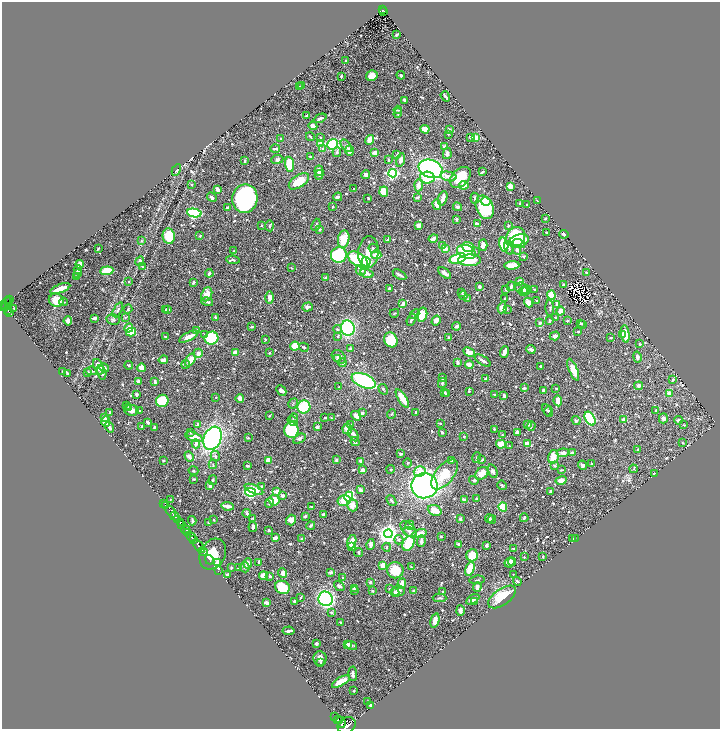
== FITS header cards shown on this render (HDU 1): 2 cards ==
NAXIS1  =                 1436
NAXIS2  =                 1454

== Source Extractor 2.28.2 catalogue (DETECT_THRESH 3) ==
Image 1436 x 1454 px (HDU 1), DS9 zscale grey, zoomed out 1/2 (1 PNG px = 2 x 2 image px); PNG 722 x 731 px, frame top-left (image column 1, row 1454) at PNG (2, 2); each listed source drawn as its Kron ellipse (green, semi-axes under 4 px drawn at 4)
Background 0.515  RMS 0.0085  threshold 0.0255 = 3 sigma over >= 5 px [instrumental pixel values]
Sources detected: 871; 41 cannot appear on this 1/2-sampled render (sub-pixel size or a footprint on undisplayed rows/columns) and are neither listed nor drawn; of the other 830, the 500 brightest by FLUX_AUTO listed and drawn (330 fainter detections omitted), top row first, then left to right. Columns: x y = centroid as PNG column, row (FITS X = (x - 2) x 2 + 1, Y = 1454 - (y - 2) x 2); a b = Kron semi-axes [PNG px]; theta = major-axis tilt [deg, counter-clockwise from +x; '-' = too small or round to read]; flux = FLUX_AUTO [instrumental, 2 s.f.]
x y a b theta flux
383 10 2 2 - 44
383 12 3 2 - 45
397 35 3 2 - 3.3
345 61 3 2 - 2.1
401 75 4 3 - 2.4
341 76 3 2 - 2.4
372 76 6 5 - 15
302 86 3 3 - 1.5
299 87 3 2 - 1.9
445 96 5 2 - 5.3
404 100 3 2 - 3.2
398 110 4 3 - 1.5
398 113 5 4 - 2.7
307 116 4 2 - 5.1
320 118 7 3 24 4.8
313 126 4 3 - 9.8
425 129 4 3 - 26
449 130 3 2 - 4.6
448 134 2 2 - 2.4
310 137 4 2 - 2.4
320 137 4 3 - 2
471 137 4 3 - 2.4
281 138 3 3 - 1.5
475 138 3 3 - 29
370 140 5 3 - 12
320 144 2 2 - 26
333 144 5 5 - 180
346 146 7 3 -53 3.7
445 146 4 3 - 8.6
275 148 5 2 - 3.9
323 148 3 3 - 3.5
349 151 5 4 - 14
337 152 5 4 - 2.8
375 153 4 3 - 13
447 154 5 4 - 5.5
397 155 3 3 - 1.6
311 157 4 2 - 2.2
277 159 6 4 9 3.6
388 160 3 2 - 1.8
401 160 7 4 76 7.7
245 161 3 2 - 2.5
289 164 8 4 -86 43
431 169 12 9 -21 350
176 170 6 4 61 2.2
319 171 5 4 - 8.6
482 172 3 2 - 2.2
392 173 4 3 - 340
366 174 4 4 - 7.3
319 175 5 3 - 2.3
448 176 8 4 -12 11
460 177 12 8 45 43
427 178 7 6 - 63
299 181 11 6 34 35
192 185 3 3 - 1.7
418 185 6 4 87 11
464 185 5 4 - 14
510 186 2 2 - 43
218 189 4 2 - 13
354 189 2 2 - 1.7
384 192 5 4 - 43
212 197 5 3 - 4.2
338 197 4 3 - 6.1
417 197 4 2 - 3.7
368 198 2 2 - 2
443 198 7 3 74 12
475 198 5 3 - 2.9
245 199 14 12 77 370
537 200 3 2 - 1.6
486 201 5 4 - 14
519 203 2 2 - 1.8
437 204 5 3 - 16
527 205 2 2 - 5.3
333 207 3 2 - 2.2
457 207 4 3 - 4.5
485 207 12 8 -67 100
228 208 3 2 - 7.4
194 213 7 4 -10 210
456 219 2 2 - 4.9
545 219 4 2 - 1.6
477 224 4 3 - 9.3
262 225 3 2 - 1.5
316 225 6 3 69 2.8
419 225 4 3 - 6.8
508 225 3 2 - 2
269 226 5 2 - 1.6
320 229 3 2 - 3.8
546 232 2 2 - 1.6
564 234 4 2 - 5.1
169 236 8 6 -83 47
200 236 2 2 - 1.8
516 237 10 9 - 84
433 238 5 2 - 9.2
344 239 9 5 80 34
141 240 3 3 - 1.9
387 240 2 2 - 4.7
519 241 10 6 18 87
519 244 6 3 -18 29
483 245 6 4 87 9.7
504 245 7 4 -74 55
443 246 4 4 - 2.4
468 247 7 4 -16 28
98 248 3 2 - 1.9
373 248 5 3 - 4.3
509 248 7 3 -74 4.1
445 249 3 3 - 17
517 250 4 4 - 5.9
234 251 3 3 - 1.5
368 252 16 10 84 21
466 252 10 6 -22 100
475 252 3 3 - 1.5
339 255 8 7 - 210
376 255 5 4 - 14
524 256 3 3 - 2
458 258 8 5 18 63
233 260 7 3 -9 2.4
358 260 11 6 -33 120
470 260 11 5 1 65
140 261 5 4 - 4.5
366 262 5 4 - 100
80 264 4 3 - 11
512 265 7 3 5 40
142 267 3 2 - 2.1
291 268 3 2 - 1.7
78 270 4 3 - 8.1
361 270 5 5 - 10
107 271 6 4 6 58
209 273 4 3 - 4.1
367 273 7 3 -17 10
445 273 7 3 -40 8.7
586 273 2 2 - 2.6
78 274 4 2 - 7.6
399 275 8 2 -32 5.3
77 276 3 3 - 1.5
326 278 3 2 - 3.5
129 281 4 3 - 1.5
193 282 4 2 - 3
520 282 3 3 - 17
563 285 3 3 - 3.2
511 286 5 3 - 3.8
479 287 3 2 - 7
522 288 7 5 -20 5.1
60 289 11 3 20 22
389 289 3 2 - 6.1
534 289 3 2 - 2.6
506 290 2 2 - 5.1
526 290 5 3 - 6.6
524 291 4 4 - 12
462 292 3 2 - 1.7
207 294 7 5 65 21
551 295 4 4 - 50
463 296 4 3 - 6.1
270 298 6 3 -89 11
468 299 4 2 - 1.7
505 299 2 2 - 1.6
9 300 3 2 - 63
56 300 7 6 - 34
537 301 2 2 - 2
8 302 2 2 - 36
64 302 4 2 - 1.5
207 302 6 2 -15 4
529 302 5 4 - 13
5 304 7 4 52 510
403 304 4 2 - 8.9
557 305 3 3 - 3.5
8 306 2 1 - 27
5 307 2 1 - 80
307 307 5 3 - 5
502 308 5 4 - 14
550 308 8 4 -88 2.8
14 309 3 2 - 1.5
128 309 5 3 - 2.3
166 309 2 2 - 2.7
168 309 3 2 - 2.6
507 309 4 3 - 1.4
8 310 2 2 - 93
118 310 8 3 63 3.9
561 311 4 3 - 13
10 313 4 1 - 95
394 313 5 3 - 1.8
415 314 5 4 - 3
422 315 7 5 77 39
125 317 3 3 - 2.1
555 317 3 2 - 1.6
94 318 4 3 - 8.1
216 318 4 2 - 3.5
113 319 7 5 -12 3.5
411 320 6 3 67 4.2
68 321 4 4 - 7.4
436 321 5 4 - 9.5
550 321 4 3 - 2.6
567 321 3 2 - 3.3
540 323 4 3 - 4.6
581 323 4 2 - 3.5
583 324 2 2 - 2
457 326 4 3 - 4.9
252 327 3 2 - 1.9
129 328 4 3 - 14
348 328 8 7 - 170
337 329 4 3 - 2.9
197 330 3 3 - 3.3
578 331 3 2 - 1.6
131 332 5 4 - 35
622 334 3 2 - 3.4
625 334 9 4 -82 25
205 335 3 2 - 2.5
338 336 3 3 - 2.6
555 336 5 4 - 4.3
165 337 2 2 - 2.4
189 337 10 3 26 19
449 337 4 3 - 2.1
611 337 3 2 - 2.8
211 338 7 6 - 97
265 339 2 2 - 1.4
391 340 7 6 - 58
640 344 3 3 - 1.8
295 346 5 4 - 37
304 347 5 3 - 3
350 348 3 2 - 2.5
531 349 4 3 - 6.4
235 352 3 3 - 17
469 352 6 4 -26 18
504 352 6 2 71 10
198 353 5 4 - 6.5
269 353 3 3 - 1.4
339 357 8 5 -38 10
637 357 5 4 - 4.1
338 358 4 3 - 3.3
163 360 4 4 - 6.4
190 360 7 4 56 19
483 360 9 2 -32 7.5
458 362 4 2 - 5.5
343 363 4 3 - 3.3
186 364 4 4 - 2.3
129 365 4 3 - 1.5
469 365 4 3 - 17
541 366 2 2 - 4
98 367 8 5 -67 20
104 368 5 3 - 5.1
142 368 4 4 - 23
573 370 11 4 -68 20
63 371 3 2 - 3.4
92 371 6 3 -6 3.3
102 372 7 4 -76 7.5
88 373 4 2 - 2.2
68 374 3 2 - 3.2
442 378 3 3 - 2.9
486 379 3 3 - 6.1
673 379 4 2 - 2.4
138 381 2 2 - 8.5
364 381 13 6 -23 200
155 382 4 2 - 3.9
442 383 5 4 - 2.3
639 386 4 4 - 4.1
339 387 2 2 - 2.1
524 388 3 2 - 3.1
556 388 2 2 - 1.6
383 389 5 3 - 1.9
281 390 6 3 -44 9.4
543 390 4 3 - 2.7
469 391 2 2 - 1.8
445 392 4 4 - 1.9
136 394 3 3 - 3.6
446 394 3 3 - 1.5
669 394 3 3 - 13
495 395 3 2 - 2.5
504 396 3 2 - 4.9
216 397 2 2 - 1.7
240 398 4 4 - 10
402 398 10 3 -58 39
162 401 6 6 - 53
558 401 5 3 - 30
293 403 5 3 - 1.6
127 405 3 2 - 1.6
304 407 6 6 - 71
129 408 3 3 - 1.6
131 410 7 5 -7 9.2
547 410 6 3 -66 3.1
656 410 4 3 - 2.2
139 411 3 2 - 1.5
549 411 5 3 - 2.6
110 412 2 2 - 4.4
416 412 2 2 - 1.7
362 413 3 3 - 6
391 414 5 3 - 1.9
270 416 3 2 - 1.8
356 416 5 3 - 16
104 418 3 2 - 1.8
294 418 4 4 - 3.5
325 418 2 2 - 2.3
331 418 2 2 - 1.5
663 418 5 4 - 5.9
590 419 7 4 -57 230
576 420 5 4 - 2.6
624 420 3 3 - 12
678 420 4 3 - 3.9
293 421 5 3 - 3.2
106 422 5 4 - 12
148 422 3 2 - 5.8
440 423 3 3 - 1.7
198 424 4 3 - 5.3
528 424 3 2 - 5.3
351 425 3 3 - 2.2
684 425 3 2 - 1.6
531 426 5 3 - 1.5
109 427 5 2 - 3.9
141 427 3 2 - 2.8
154 427 3 2 - 1.7
317 427 2 2 - 8.7
347 429 5 4 - 24
494 429 2 2 - 3.8
291 430 8 7 - 120
190 432 3 3 - 1.8
442 432 3 2 - 2.6
517 432 3 3 - 8.1
353 435 7 4 -61 7.3
502 435 3 3 - 1.8
464 436 3 2 - 2
194 437 9 4 -20 20
212 438 12 8 67 320
248 438 3 3 - 1.5
299 439 7 4 29 5.3
355 441 5 3 - 6.3
682 443 3 2 - 1.8
196 444 4 3 - 5.7
501 444 5 4 - 26
527 444 4 3 - 19
509 446 2 2 - 1.5
638 450 3 2 - 1.6
563 453 6 4 6 7.9
572 453 3 2 - 6.6
401 454 3 2 - 2.8
189 456 5 3 - 6.9
215 456 5 4 - 3.9
553 457 7 5 77 24
477 458 5 3 - 2.7
268 460 4 3 - 24
336 460 2 2 - 7.6
452 460 3 3 - 4.4
482 460 3 2 - 1.7
163 461 2 2 - 3.1
361 461 4 2 - 6.5
407 463 5 2 - 1.5
213 464 4 3 - 1.5
592 464 3 1 - 1.5
555 465 4 3 - 3.4
582 465 5 3 - 5.2
247 466 3 2 - 2.7
391 469 4 3 - 1.6
633 469 4 3 - 1.6
363 470 3 2 - 14
561 470 3 2 - 1.6
193 471 5 3 - 2.2
420 471 6 5 - 24
493 471 7 3 -71 5.5
482 473 7 5 46 17
444 474 18 9 50 46
654 474 3 3 - 1.8
194 479 3 2 - 2.3
213 480 5 3 - 2.3
474 480 5 4 - 3.6
561 480 6 3 14 13
502 485 5 4 - 2.4
210 486 4 3 - 5.2
424 486 13 12 - 660
262 487 3 3 - 3.5
254 489 10 4 -22 23
360 490 3 3 - 6
277 491 4 3 - 12
551 491 4 2 - 6.8
250 492 5 4 - 180
282 496 3 3 - 6.6
349 497 5 4 - 160
170 499 4 3 - 1.8
476 499 3 2 - 5.4
274 500 5 5 - 28
464 500 4 3 - 6.8
344 501 6 5 - 29
391 501 6 3 -52 2.7
269 503 5 3 - 3.7
164 504 2 1 - 4.5
165 505 2 1 - 25
352 505 6 5 - 18
227 506 6 2 -7 11
312 506 3 2 - 2
503 507 4 4 - 27
435 510 7 5 -21 31
171 512 7 2 -53 360
247 513 4 4 - 2.3
323 514 3 2 - 6.6
175 516 5 2 - 660
305 516 3 2 - 4.1
252 518 3 2 - 1.6
524 518 4 2 - 3.8
460 519 2 2 - 4
489 519 4 3 - 3
492 519 4 3 - 2.4
177 520 3 1 - 330
214 520 2 2 - 1.6
291 520 5 5 - 13
192 521 5 3 - 2.4
208 522 3 2 - 1.6
181 523 3 2 - 510
182 525 4 2 - 1100
410 525 4 3 - 5.5
311 526 4 2 - 3.8
253 527 5 3 - 5.8
408 529 10 5 -46 9.6
186 530 4 3 - 360
269 530 3 3 - 2.2
410 532 7 5 -16 5.3
188 533 2 1 - 230
388 534 4 4 - 1200
419 534 7 3 14 23
441 536 2 2 - 1.7
191 537 5 2 - 310
275 538 3 2 - 8.3
573 538 2 2 - 2.1
194 539 3 2 - 140
301 539 3 2 - 2.7
575 539 2 2 - 2.6
399 540 4 4 - 3.3
421 541 6 3 88 6.3
352 542 7 3 75 18
408 543 8 5 63 71
459 544 2 2 - 5.1
371 545 5 3 - 5.4
486 545 3 2 - 3.2
199 546 8 2 -52 720
351 546 4 3 - 13
387 547 4 3 - 2.1
513 548 2 2 - 1.9
203 551 4 2 - 780
359 552 4 3 - 2.8
213 554 16 12 61 130
472 555 6 5 - 34
524 557 2 2 - 2.5
543 557 2 2 - 1.6
209 560 5 2 - 54
259 562 4 2 - 2.3
510 562 5 4 - 16
512 562 4 3 - 10
218 563 3 3 - 13
248 563 5 4 - 10
383 565 3 3 - 26
231 567 3 3 - 1.6
239 567 3 2 - 1.8
245 567 5 5 - 4.4
411 567 2 2 - 1.9
470 569 8 4 73 39
395 570 8 8 - 38
218 571 2 1 - 12
331 572 2 2 - 11
283 573 5 4 - 10
227 574 3 3 - 3.4
513 574 2 2 - 1.6
264 575 4 3 - 13
270 576 2 2 - 3.6
343 578 2 2 - 1.9
477 580 7 2 7 1.5
517 581 4 2 - 4.2
370 582 3 3 - 2.4
402 584 5 3 - 16
339 586 6 4 -36 3.6
282 587 8 6 -28 50
477 587 4 3 - 10
354 588 3 3 - 2
389 588 3 2 - 1.7
355 590 4 2 - 2
372 591 3 3 - 1.6
398 591 6 5 - 9
413 591 3 2 - 3.2
443 592 3 3 - 3.7
395 593 4 3 - 4.8
301 597 3 1 - 1.5
502 597 16 8 35 45
440 598 7 2 -1 2.4
326 599 7 7 - 310
473 599 7 4 31 7.7
295 601 3 2 - 3.5
474 602 3 2 - 2.2
267 603 4 2 - 11
460 611 5 2 - 9.8
331 612 3 3 - 3.2
435 621 7 3 75 12
341 622 2 2 - 2.1
288 631 6 2 5 6.9
316 644 3 2 - 4.6
348 644 3 2 - 13
351 646 6 4 -18 4.8
320 658 7 6 - 7
321 663 3 2 - 1.6
353 674 7 3 -86 6.4
341 681 10 3 31 27
354 691 3 2 - 1.8
368 702 2 2 - 2.4
370 705 3 3 - 3.3
335 716 2 2 - 65
338 720 4 2 - 1000
341 722 6 3 -72 1800
347 725 9 8 - 3300
At the frame edge (FLAGS 8, measured only in part): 1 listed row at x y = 347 725
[330 fainter detections neither listed nor drawn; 41 sub-pixel or undisplayed-footprint detections neither listed nor drawn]